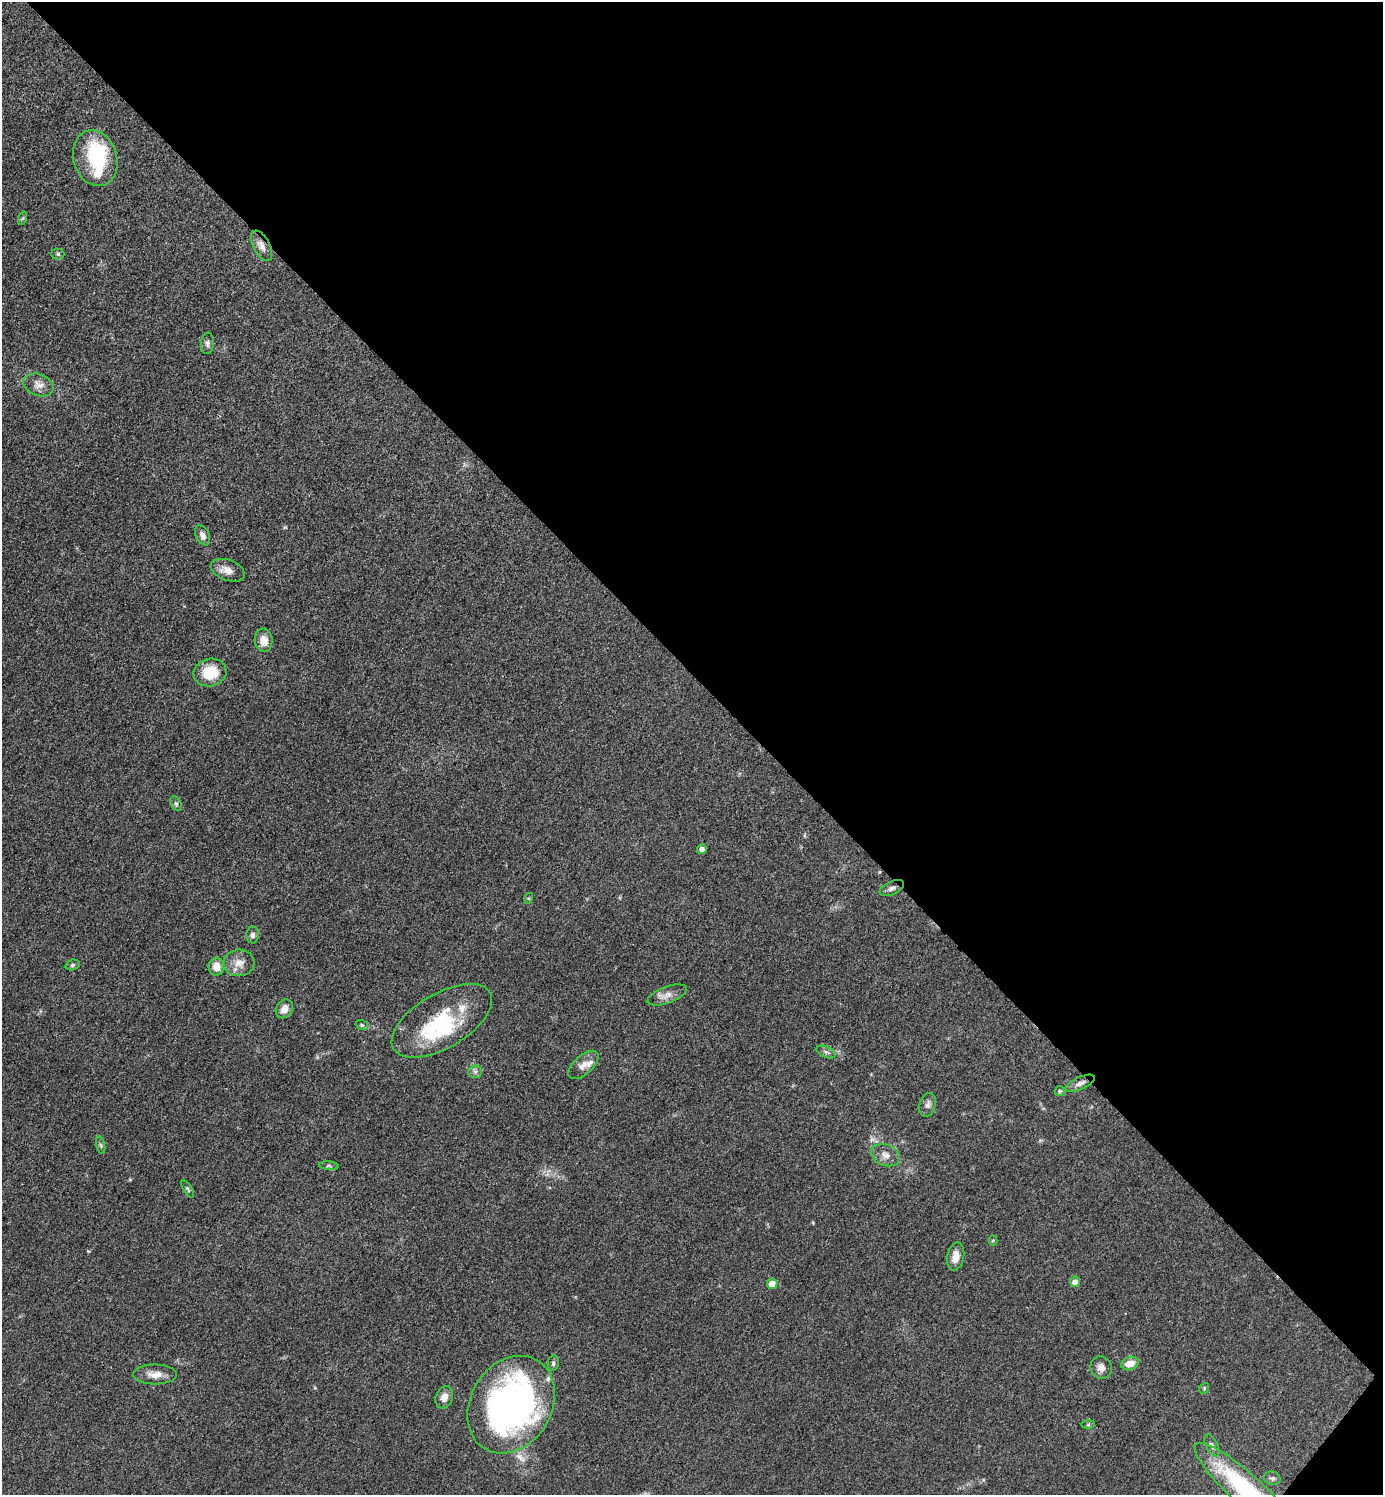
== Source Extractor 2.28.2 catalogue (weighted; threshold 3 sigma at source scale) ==
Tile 8 of 4 x 4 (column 4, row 2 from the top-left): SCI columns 4300-5680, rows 2988-4480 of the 5977 x 5976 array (HDU 1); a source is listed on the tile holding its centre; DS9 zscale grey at full resolution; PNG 1385 x 1497 px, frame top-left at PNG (2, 2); each listed source drawn as its Kron ellipse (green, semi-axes under 4 px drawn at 4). Shown black and unused: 46% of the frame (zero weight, under 3 of 4 exposures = <1% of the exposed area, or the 3 px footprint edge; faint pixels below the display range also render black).
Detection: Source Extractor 2.28.2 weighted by HDU 2 'WHT'; one run over the whole footprint, this tile lists its part. Background 0.0526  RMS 0.0049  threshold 0.022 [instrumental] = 3 sigma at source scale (4.5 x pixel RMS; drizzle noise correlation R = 1.50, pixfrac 1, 0.05/0.05 arcsec/px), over >= 5 px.
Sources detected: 55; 4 inside a brighter object's white glare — neither listed nor drawn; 4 inside a brighter listed object's ellipse — not listed separately; the other 47 listed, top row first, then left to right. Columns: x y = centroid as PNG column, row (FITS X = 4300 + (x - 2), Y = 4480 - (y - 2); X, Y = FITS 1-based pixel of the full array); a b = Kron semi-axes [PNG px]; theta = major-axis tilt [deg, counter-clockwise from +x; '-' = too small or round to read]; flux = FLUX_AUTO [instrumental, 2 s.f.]
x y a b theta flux
95 158 28 21 -72 23
23 218 7 4 71 0.67
262 246 17 8 -63 3.4
58 254 6 5 - 0.85
207 343 11 6 84 1.5
38 385 15 10 -22 3.9
202 535 11 6 -63 2.3
228 570 18 10 -20 4.2
264 640 11 9 -86 5.1
210 673 16 13 13 13
176 804 8 5 -62 1.1
702 849 5 5 - 2.2
892 888 13 6 24 2.1
529 898 5 3 - 0.49
253 935 8 6 88 1.7
239 963 15 13 6 5.4
72 965 7 5 18 0.88
216 967 9 7 -84 5.3
667 995 20 8 20 3.8
284 1009 10 8 56 3.9
442 1021 56 27 31 35
362 1025 6 4 -20 0.76
826 1052 10 5 -23 1.4
583 1065 18 9 41 4.1
475 1072 7 6 - 1.3
1080 1083 16 6 24 2.6
1060 1091 5 5 - 0.61
928 1105 12 8 74 2.2
101 1145 9 3 -77 0.75
886 1155 15 10 -21 3.9
329 1166 10 4 -5 0.9
188 1189 10 4 -58 0.79
993 1240 5 4 - 0.54
956 1256 14 8 78 4.3
1075 1282 5 5 - 3.2
772 1284 5 5 - 5.9
553 1363 8 5 81 1.2
1130 1363 9 6 18 5.1
1101 1367 11 10 - 3.3
155 1374 22 10 -1 4.9
1204 1388 5 4 - 0.66
444 1397 11 8 69 3.5
511 1405 51 40 59 200
1088 1425 7 4 1 0.68
1212 1445 12 5 -63 1.7
1272 1478 8 6 -22 1.2
1246 1489 67 16 -42 59
Overlapping masked pixels (flux is a lower limit): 1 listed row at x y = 262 246
Isophote crosses this tile's border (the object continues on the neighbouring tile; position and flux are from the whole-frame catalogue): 1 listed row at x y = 1246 1489